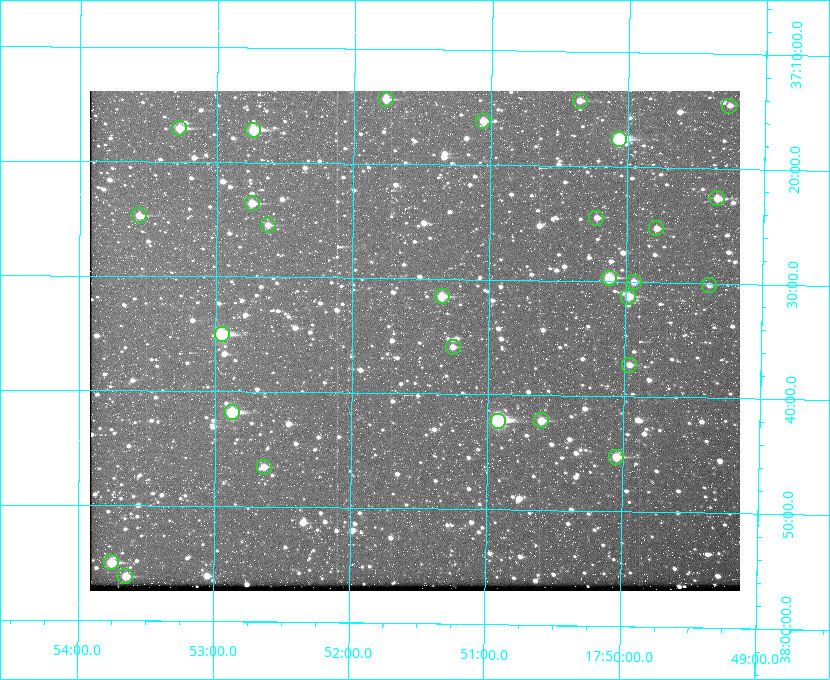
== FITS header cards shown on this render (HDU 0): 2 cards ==
NAXIS1  =                  650 / Width of table row in bytes
NAXIS2  =                  500 / Number of rows in table

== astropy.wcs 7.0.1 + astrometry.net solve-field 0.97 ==
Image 650 x 500 px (HDU 0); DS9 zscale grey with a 90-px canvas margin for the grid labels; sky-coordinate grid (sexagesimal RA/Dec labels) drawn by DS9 from the SOLVED WCS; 28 Tycho-2 reference stars matched to detected sources circled (green)
Header WCS: none
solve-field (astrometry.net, Tycho-2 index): SOLVED blind (the file carries no WCS)
Solved WCS: RA---TAN-SIP/DEC--TAN-SIP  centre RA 17:51:32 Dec +37:35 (267.89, +37.59 deg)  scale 5.23 arcsec/px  FOV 56.7' x 43.6'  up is +179 deg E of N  parity flipped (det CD > 0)
(file carries no celestial WCS; the grid is the blind solution)
Tycho-2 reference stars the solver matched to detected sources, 28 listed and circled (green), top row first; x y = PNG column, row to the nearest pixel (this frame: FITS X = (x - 90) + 1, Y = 500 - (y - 91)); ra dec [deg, ICRS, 3 dp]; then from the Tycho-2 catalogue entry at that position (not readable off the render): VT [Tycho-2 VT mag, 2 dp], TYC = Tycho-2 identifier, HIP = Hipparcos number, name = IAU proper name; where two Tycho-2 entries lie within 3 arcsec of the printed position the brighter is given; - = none
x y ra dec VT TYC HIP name
386 99 267.943 +37.240 10.39 2620-505-1 - -
580 101 267.589 +37.238 11.09 2619-212-1 - -
729 106 267.316 +37.242 12.03 2619-611-1 - -
483 121 267.764 +37.270 10.17 2620-784-1 - -
179 128 268.319 +37.285 9.88 2620-536-1 - -
253 130 268.183 +37.286 8.98 2620-786-1 87506 -
619 139 267.517 +37.293 8.96 2619-379-1 - -
717 198 267.335 +37.377 10.60 2619-634-1 - -
252 203 268.186 +37.393 10.44 2620-175-1 - -
139 215 268.392 +37.412 10.60 2620-800-1 - -
596 218 267.555 +37.408 11.50 2619-358-1 - -
268 225 268.156 +37.424 11.25 2620-712-1 - -
656 228 267.445 +37.422 11.17 2619-451-1 - -
609 278 267.531 +37.495 10.07 2619-274-1 - -
634 282 267.485 +37.500 11.33 2619-40-1 - -
709 285 267.347 +37.503 12.15 3088-638-1 - -
442 296 267.836 +37.525 9.96 3089-889-1 - -
628 297 267.494 +37.522 10.35 3088-270-1 - -
222 334 268.239 +37.584 8.64 3089-755-1 - -
453 347 267.815 +37.598 11.54 3089-1081-1 - -
629 365 267.491 +37.621 11.40 3088-1284-1 - -
232 412 268.219 +37.697 8.93 3089-671-1 - -
541 420 267.652 +37.703 11.04 3089-693-1 - -
498 421 267.730 +37.705 8.13 3089-1203-1 87349 -
616 457 267.512 +37.755 10.10 3089-2332-1 - -
264 467 268.159 +37.775 11.22 3089-2245-1 - -
111 562 268.439 +37.916 9.61 3089-2268-1 - -
125 576 268.412 +37.936 10.36 3089-2031-1 - -